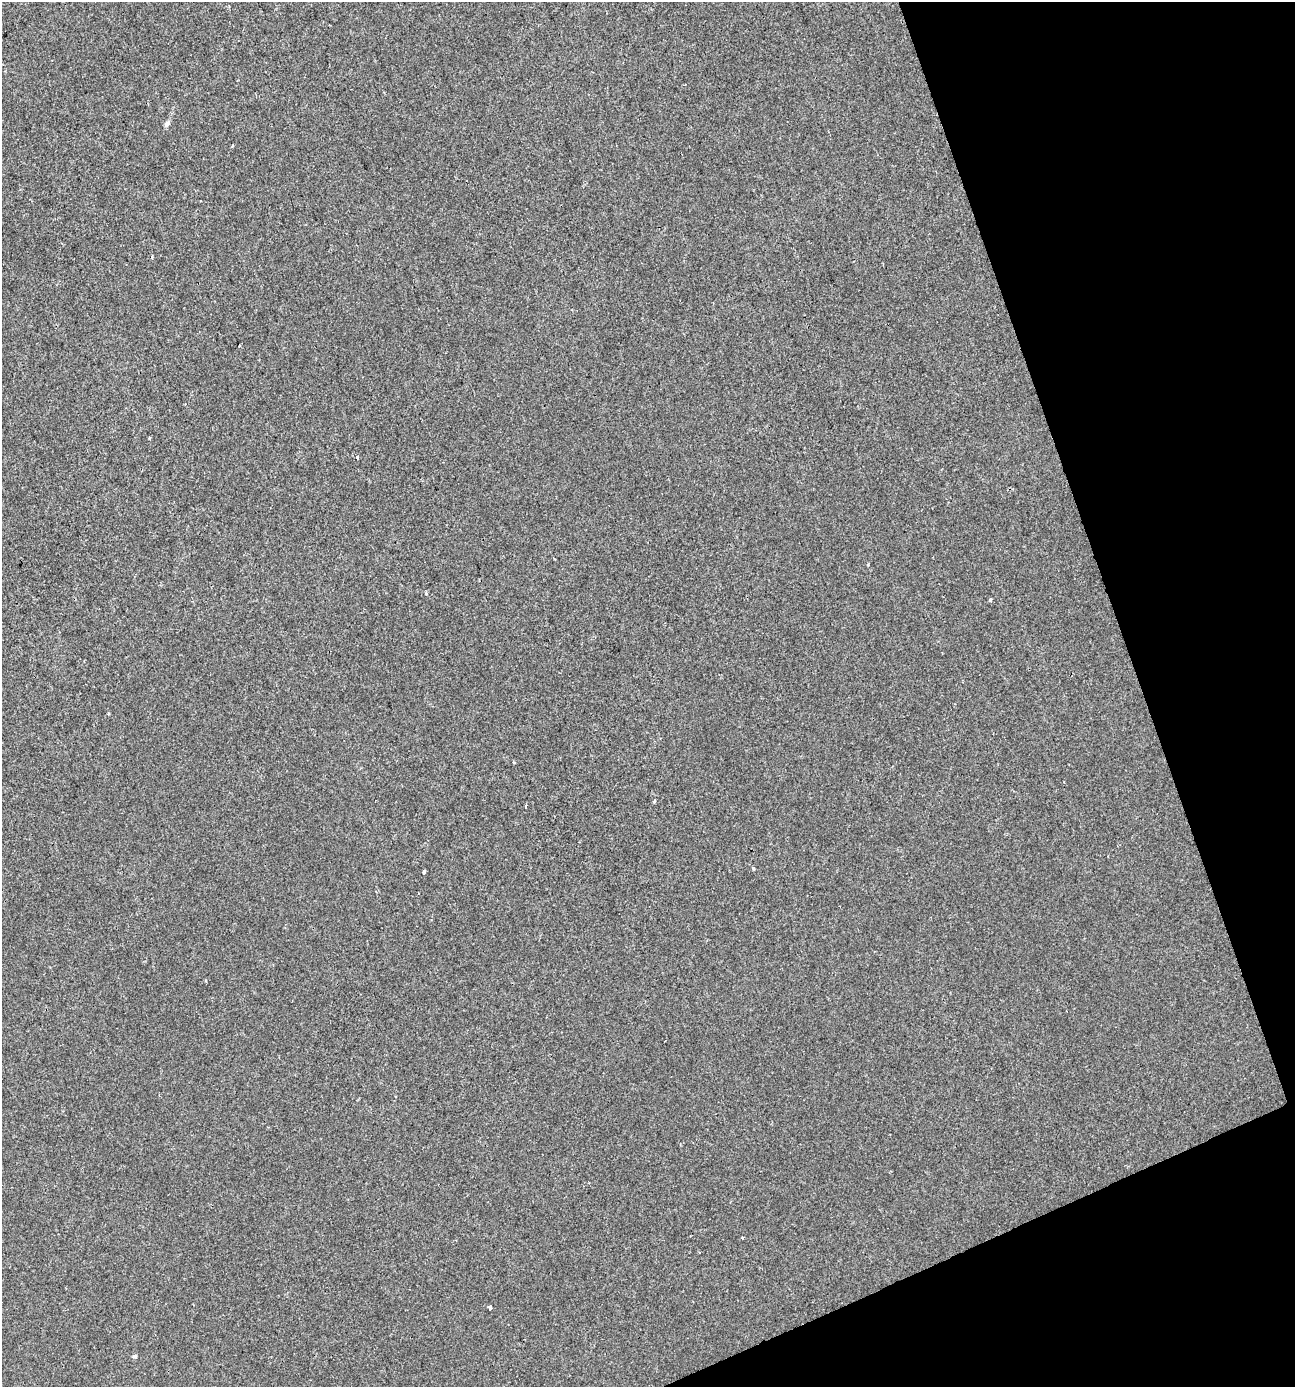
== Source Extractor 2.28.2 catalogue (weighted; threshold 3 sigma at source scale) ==
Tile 12 of 4 x 4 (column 4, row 3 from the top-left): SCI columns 3958-5250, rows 1385-2769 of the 5383 x 5538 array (HDU 1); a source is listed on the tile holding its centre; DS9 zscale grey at full resolution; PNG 1297 x 1389 px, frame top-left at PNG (2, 2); no overlay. Shown black and unused: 17% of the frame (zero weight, under 2 of 3 exposures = <1% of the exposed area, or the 3 px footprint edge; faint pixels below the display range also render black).
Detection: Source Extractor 2.28.2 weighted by HDU 2 'WHT'; one run over the whole footprint, this tile lists its part. Background -1.12e-04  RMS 0.0051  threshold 0.0231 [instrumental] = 3 sigma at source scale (4.5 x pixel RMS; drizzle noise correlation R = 1.50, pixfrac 1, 0.0396/0.0396 arcsec/px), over >= 5 px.
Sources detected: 15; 1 cosmic-ray / hot-pixel residue — not listed; the other 14 listed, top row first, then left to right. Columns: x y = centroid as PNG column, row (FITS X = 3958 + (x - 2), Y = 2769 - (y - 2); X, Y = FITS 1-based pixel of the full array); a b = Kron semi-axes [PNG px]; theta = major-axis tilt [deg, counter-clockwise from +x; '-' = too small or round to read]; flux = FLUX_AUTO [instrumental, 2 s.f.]
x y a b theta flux
229 6 4 3 - 0.61
167 124 10 6 45 1.5
232 146 4 3 - 0.55
239 346 3 2 - 0.5
149 438 4 2 - 0.44
357 458 3 3 - 0.79
991 600 4 3 - 1.1
654 801 4 3 - 0.84
526 806 3 2 - 0.66
754 868 4 3 - 0.66
424 872 4 3 - 0.81
742 1238 4 3 - 0.52
490 1307 3 3 - 2.5
135 1356 6 5 - 0.85